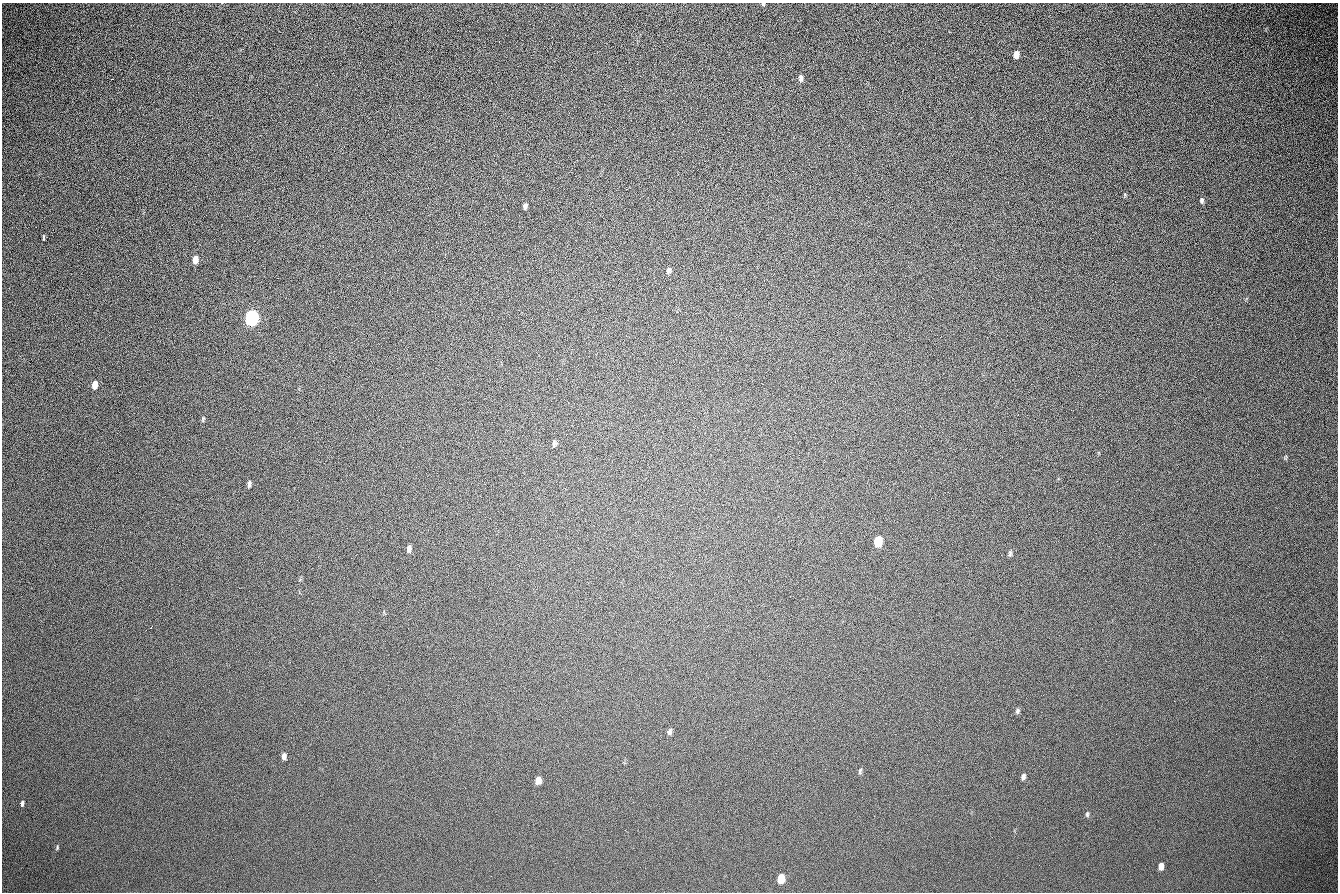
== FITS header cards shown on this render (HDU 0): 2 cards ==
NAXIS1  =                 1336 / length of data axis 1
NAXIS2  =                  890 / length of data axis 2

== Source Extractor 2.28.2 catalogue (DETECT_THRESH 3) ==
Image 1336 x 890 px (HDU 0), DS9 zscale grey, 1 PNG px = 1 image px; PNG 1340 x 894 px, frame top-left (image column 1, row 890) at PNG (2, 3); no overlay
Background 277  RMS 23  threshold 67.9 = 3 sigma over >= 5 px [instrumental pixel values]
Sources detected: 29; all 29 listed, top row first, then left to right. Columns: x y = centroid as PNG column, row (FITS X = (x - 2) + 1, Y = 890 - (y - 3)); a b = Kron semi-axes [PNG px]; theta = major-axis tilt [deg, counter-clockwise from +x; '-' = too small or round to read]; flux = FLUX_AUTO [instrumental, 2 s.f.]
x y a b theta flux
763 4 4 3 - 1900
1016 55 6 5 - 12000
801 78 8 5 90 4100
112 79 3 2 - 820
1202 200 7 5 -86 3400
525 206 6 4 75 4100
43 237 9 3 87 1900
195 260 7 5 80 15000
668 271 8 6 80 3700
252 318 8 6 80 650000
95 385 7 4 80 16000
203 419 8 4 78 2100
554 443 8 5 -90 3300
249 484 7 3 82 3500
878 542 8 6 82 43000
409 549 7 5 86 5000
1010 553 8 5 80 2800
151 627 3 2 - 1200
1017 711 7 5 67 3000
669 732 8 5 69 3800
284 756 7 5 83 6000
860 771 8 4 72 2700
1023 777 7 5 69 4300
538 780 7 5 83 11000
22 803 5 3 - 3500
1087 814 7 5 -78 2500
57 847 6 3 -89 1600
1161 866 7 5 79 8500
781 878 7 5 77 32000
At the frame edge (FLAGS 8, measured only in part): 1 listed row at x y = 763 4